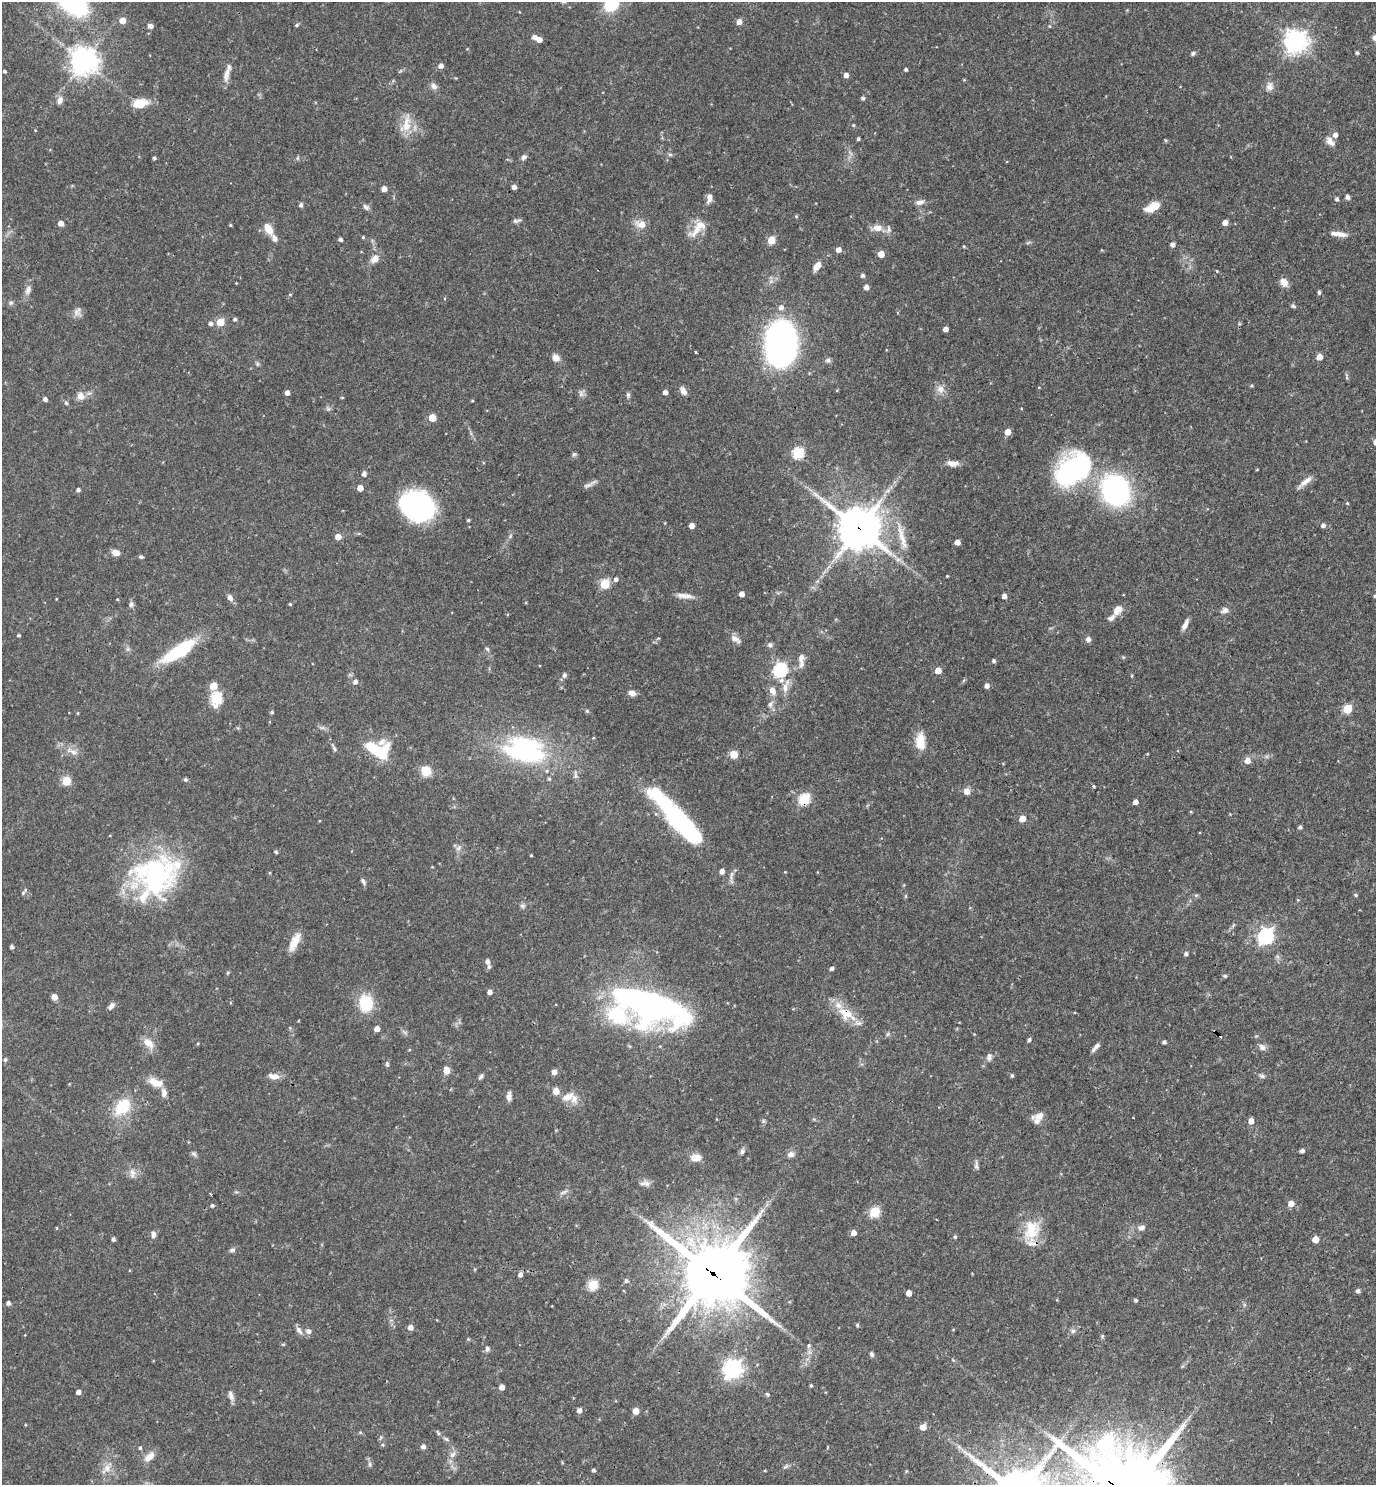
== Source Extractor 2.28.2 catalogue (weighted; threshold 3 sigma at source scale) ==
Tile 6 of 4 x 4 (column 2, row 2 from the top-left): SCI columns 1523-2896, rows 2967-4449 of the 5936 x 5932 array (HDU 1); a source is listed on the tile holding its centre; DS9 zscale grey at full resolution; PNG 1378 x 1487 px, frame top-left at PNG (2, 2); no overlay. Shown black and unused: <1% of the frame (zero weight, under 3 of 4 exposures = <1% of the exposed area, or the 3 px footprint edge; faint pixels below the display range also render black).
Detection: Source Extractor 2.28.2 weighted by HDU 2 'WHT'; one run over the whole footprint, this tile lists its part. Background 0.0538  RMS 0.0032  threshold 0.0146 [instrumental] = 3 sigma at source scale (4.5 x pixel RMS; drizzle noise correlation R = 1.50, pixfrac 1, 0.05/0.05 arcsec/px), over >= 5 px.
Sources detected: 314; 1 too faint to see at this stretch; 3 inside a brighter object's white glare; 2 cosmic-ray / hot-pixel residue — not listed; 13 inside a brighter listed object's ellipse — not listed separately; the other 295 listed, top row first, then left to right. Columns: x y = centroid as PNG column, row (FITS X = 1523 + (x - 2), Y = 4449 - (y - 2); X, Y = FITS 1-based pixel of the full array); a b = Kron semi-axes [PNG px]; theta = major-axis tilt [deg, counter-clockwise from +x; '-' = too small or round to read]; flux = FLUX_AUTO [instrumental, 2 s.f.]
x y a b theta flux
611 4 9 8 - 20
122 20 5 5 - 3.9
739 22 5 4 - 2.3
297 25 6 4 23 0.49
150 26 6 5 - 1.2
1049 26 5 3 - 0.26
534 37 5 5 - 1.4
539 39 5 4 - 2.3
1296 42 8 8 - 230
1193 53 6 5 - 0.63
1357 53 4 4 - 0.65
84 61 10 10 - 300
441 66 5 5 - 1.6
906 69 4 4 - 0.64
4 71 3 3 - 0.52
226 74 19 7 79 2.6
846 75 4 4 - 1.6
434 86 9 7 -45 1.4
1270 86 13 10 86 2.1
863 98 4 4 - 0.7
60 100 12 7 66 1.6
140 103 19 10 11 5.8
406 125 26 13 71 5.5
853 125 4 4 - 0.31
1335 135 5 5 - 1.7
858 139 4 3 - 0.51
1165 140 5 3 - 0.31
1330 141 14 8 -46 2.2
670 154 7 4 -1 0.55
524 157 7 5 41 1.1
154 158 4 3 - 0.6
297 158 6 4 89 0.42
514 187 4 4 - 1.5
384 189 4 4 - 2.3
1347 197 5 5 - 1.1
709 198 12 6 79 2
1337 199 4 4 - 0.83
920 202 11 6 17 1.5
301 205 6 5 - 0.65
366 207 10 6 -41 0.94
1152 207 15 8 27 6.1
796 216 5 4 - 0.35
516 221 11 5 6 0.86
1225 222 4 4 - 2.6
61 223 5 4 - 2.1
641 224 10 7 -8 3.7
230 225 4 4 - 0.32
877 228 14 9 3 2.9
268 229 13 7 -58 4.5
696 230 26 10 48 4.8
1339 234 20 6 -7 2.7
363 237 4 4 - 0.37
340 239 4 4 - 0.85
771 240 5 5 - 10
1172 244 4 4 - 1.3
964 246 4 3 - 0.36
838 250 4 4 - 2.4
881 254 5 4 - 4.9
374 259 12 9 44 2.5
817 266 10 6 55 2.9
1217 271 3 3 - 0.31
862 275 5 5 - 0.79
1284 282 9 7 -43 2.8
866 287 4 4 - 2
28 290 12 7 71 1.7
1319 292 6 4 -87 0.55
290 294 5 3 - 0.29
11 303 6 5 - 0.63
1293 306 6 5 - 0.61
781 307 6 6 - 1.5
77 312 12 10 67 1.7
235 319 4 4 - 0.63
220 322 5 5 - 9.6
210 323 5 5 - 0.94
945 329 4 4 - 1.9
781 344 28 19 88 160
695 352 3 2 - 0.51
1319 357 5 4 - 3.4
556 358 9 7 -44 2.3
828 360 7 7 - 0.85
257 364 6 5 - 0.54
1251 385 5 4 - 0.4
1039 387 4 3 - 0.24
940 389 12 11 - 2.4
683 391 10 6 -59 1.8
665 392 4 4 - 1.5
287 393 4 4 - 1.9
628 395 8 5 -90 0.67
81 396 11 9 -69 2.4
342 398 5 3 - 0.29
45 399 4 4 - 1
472 401 3 3 - 0.32
66 403 6 5 - 0.49
328 409 7 6 - 0.72
432 418 5 5 - 8.2
1007 432 5 4 - 3.6
798 453 6 5 - 28
574 454 6 5 - 0.63
952 463 15 7 -7 2.3
1073 469 40 26 38 57
1257 469 4 3 - 0.24
364 474 7 6 - 0.95
1305 482 22 6 39 2.4
590 484 22 5 26 1.4
360 488 4 4 - 3.2
78 490 4 4 - 0.95
1115 490 23 20 -66 79
1347 503 4 4 - 0.33
418 506 28 22 -25 75
468 520 4 3 - 0.42
665 523 3 3 - 0.25
1323 525 5 4 - 1.1
692 526 4 4 - 2.3
859 528 14 13 - 960
510 536 6 4 71 0.51
338 537 5 5 - 3.1
902 537 42 8 -74 6
957 542 4 4 - 2.5
116 553 8 6 -17 2.3
141 557 6 4 -9 0.59
947 576 4 3 - 0.28
616 579 6 5 - 1.1
604 584 5 5 - 17
742 594 4 4 - 2.2
684 596 21 6 -6 2.5
1004 596 4 4 - 1.6
1375 596 4 3 - 0.39
230 597 8 6 -62 1.4
117 599 4 3 - 0.27
131 604 7 7 - 0.88
290 604 4 4 - 0.37
1118 610 15 10 45 3
1224 610 10 7 22 1.5
1185 624 14 5 65 1.8
18 635 4 4 - 0.5
735 639 14 8 -36 2
1088 639 7 7 - 1
770 645 7 6 - 0.94
128 649 6 6 - 0.76
487 649 6 5 - 0.56
178 651 41 12 33 21
801 660 20 7 -90 2.4
994 661 4 4 - 0.74
780 670 7 6 - 46
938 670 5 4 - 4.4
564 675 7 6 - 0.84
1132 676 5 3 - 0.31
355 681 5 5 - 1.2
213 686 5 5 - 7.6
987 686 5 4 - 1.7
785 688 16 8 84 2.6
772 690 9 7 -64 2.4
632 693 9 6 -14 1.8
216 698 7 6 - 27
770 704 8 7 - 1.3
1347 709 5 5 - 15
587 711 5 5 - 0.47
272 712 4 4 - 0.56
78 713 5 3 - 0.28
322 728 7 4 -18 0.71
593 738 4 3 - 0.32
920 741 21 11 -89 5.4
334 748 13 5 -62 0.92
376 749 28 16 -19 18
525 750 41 25 -11 53
73 752 11 6 -31 1.7
734 754 5 5 - 8
1247 761 6 6 - 2.3
426 771 11 10 - 4.9
185 779 5 4 - 0.64
549 779 5 5 - 0.56
66 781 5 5 - 12
1093 786 3 3 - 1.2
967 791 7 6 - 2.2
804 799 6 5 - 28
1135 802 4 4 - 1.7
1191 812 4 3 - 0.29
1022 818 5 4 - 4.3
680 821 43 18 -41 34
1300 827 4 4 - 0.73
459 848 9 6 42 1.1
276 852 5 4 - 0.48
531 855 3 2 - 0.32
722 871 4 4 - 1.7
785 872 3 3 - 0.25
270 873 4 3 - 0.29
731 875 17 4 81 1.3
156 876 58 43 42 56
363 881 10 5 -56 0.82
23 892 9 4 55 0.64
1196 895 6 5 - 0.51
1356 895 5 4 - 0.46
905 896 6 4 -90 0.38
1298 900 4 4 - 0.29
522 906 8 6 -2 0.81
1266 936 7 6 - 96
294 942 21 8 64 4.8
11 947 4 3 - 0.81
1186 954 5 4 - 0.86
487 961 5 4 - 1.3
489 967 6 5 - 0.81
831 968 4 4 - 0.98
1225 976 6 5 - 0.49
489 992 4 4 - 1.5
54 997 6 6 - 1.6
366 1003 17 14 87 12
648 1004 70 32 -18 120
111 1006 10 6 46 1.2
847 1014 29 15 -30 7.2
377 1029 4 4 - 2.4
888 1034 7 4 70 0.47
1029 1040 4 4 - 0.7
1164 1042 4 4 - 0.86
148 1043 18 10 -45 3.4
1097 1046 11 6 53 1.4
1262 1047 10 8 -36 1.4
409 1050 5 3 - 0.29
989 1057 11 7 74 1.3
5 1060 5 5 - 0.46
387 1064 7 5 -89 0.57
446 1070 8 6 -88 2.8
554 1072 5 4 - 2
1012 1075 5 4 - 0.57
274 1076 14 7 -10 2.4
481 1076 8 5 54 0.88
1262 1076 8 5 -17 0.75
156 1082 21 10 -20 4.1
69 1084 4 3 - 0.25
556 1091 5 5 - 4.7
509 1097 10 6 -90 1.7
567 1097 17 9 23 3.5
123 1107 18 13 45 13
1039 1116 14 9 29 2.6
1251 1121 5 5 - 2.4
1302 1151 4 4 - 1.1
742 1152 8 6 57 0.9
194 1154 8 5 -30 0.77
791 1154 9 8 - 1.4
696 1157 10 7 0 3.8
976 1165 12 5 -89 0.99
132 1172 11 8 -72 2
647 1183 11 8 -53 1.6
563 1192 12 4 28 1
1291 1203 5 5 - 2.5
212 1205 5 4 - 0.65
874 1212 6 5 - 21
56 1228 4 3 - 0.27
1141 1228 10 8 13 1.5
1032 1230 29 21 72 10
853 1233 5 4 - 2.5
153 1234 9 6 -80 1.2
955 1237 4 4 - 0.57
113 1239 4 4 - 0.81
1315 1239 5 5 - 4.4
232 1250 9 5 8 0.8
713 1273 25 22 -36 2400
520 1275 5 5 - 1.3
626 1281 5 4 - 0.77
593 1285 5 5 - 22
1358 1291 5 4 - 0.9
909 1293 4 4 - 3.2
1135 1300 5 4 - 0.45
8 1303 4 4 - 1.1
857 1325 4 4 - 0.49
410 1327 5 5 - 2.2
299 1330 12 6 -52 1.4
953 1330 5 3 - 0.26
308 1331 8 7 - 1.3
1073 1331 6 6 - 0.83
1102 1336 5 5 - 0.4
468 1339 5 4 - 0.35
809 1345 6 6 - 0.73
487 1349 7 6 - 0.93
872 1354 6 5 - 0.7
732 1369 7 7 - 160
811 1385 4 3 - 0.48
502 1387 4 4 - 2.5
78 1392 4 4 - 1.7
767 1394 5 4 - 0.56
231 1396 14 6 -71 1.6
579 1410 4 4 - 1.9
636 1411 5 4 - 4.3
923 1427 5 5 - 3.6
438 1433 8 4 -63 0.54
446 1439 7 4 -44 0.61
382 1445 6 4 -20 0.48
423 1446 4 4 - 1.4
140 1448 4 4 - 0.53
453 1454 10 7 38 1.4
149 1457 16 8 42 2.9
370 1464 6 5 - 0.65
786 1466 9 4 35 0.66
107 1468 12 10 58 2.8
594 1470 4 3 - 0.72
765 1471 4 3 - 0.29
Overlapping masked pixels (flux is a lower limit): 5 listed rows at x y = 859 528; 804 799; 847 1014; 1032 1230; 713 1273
Isophote crosses this tile's border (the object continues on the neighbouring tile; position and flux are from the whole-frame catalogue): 2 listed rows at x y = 611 4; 1375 596